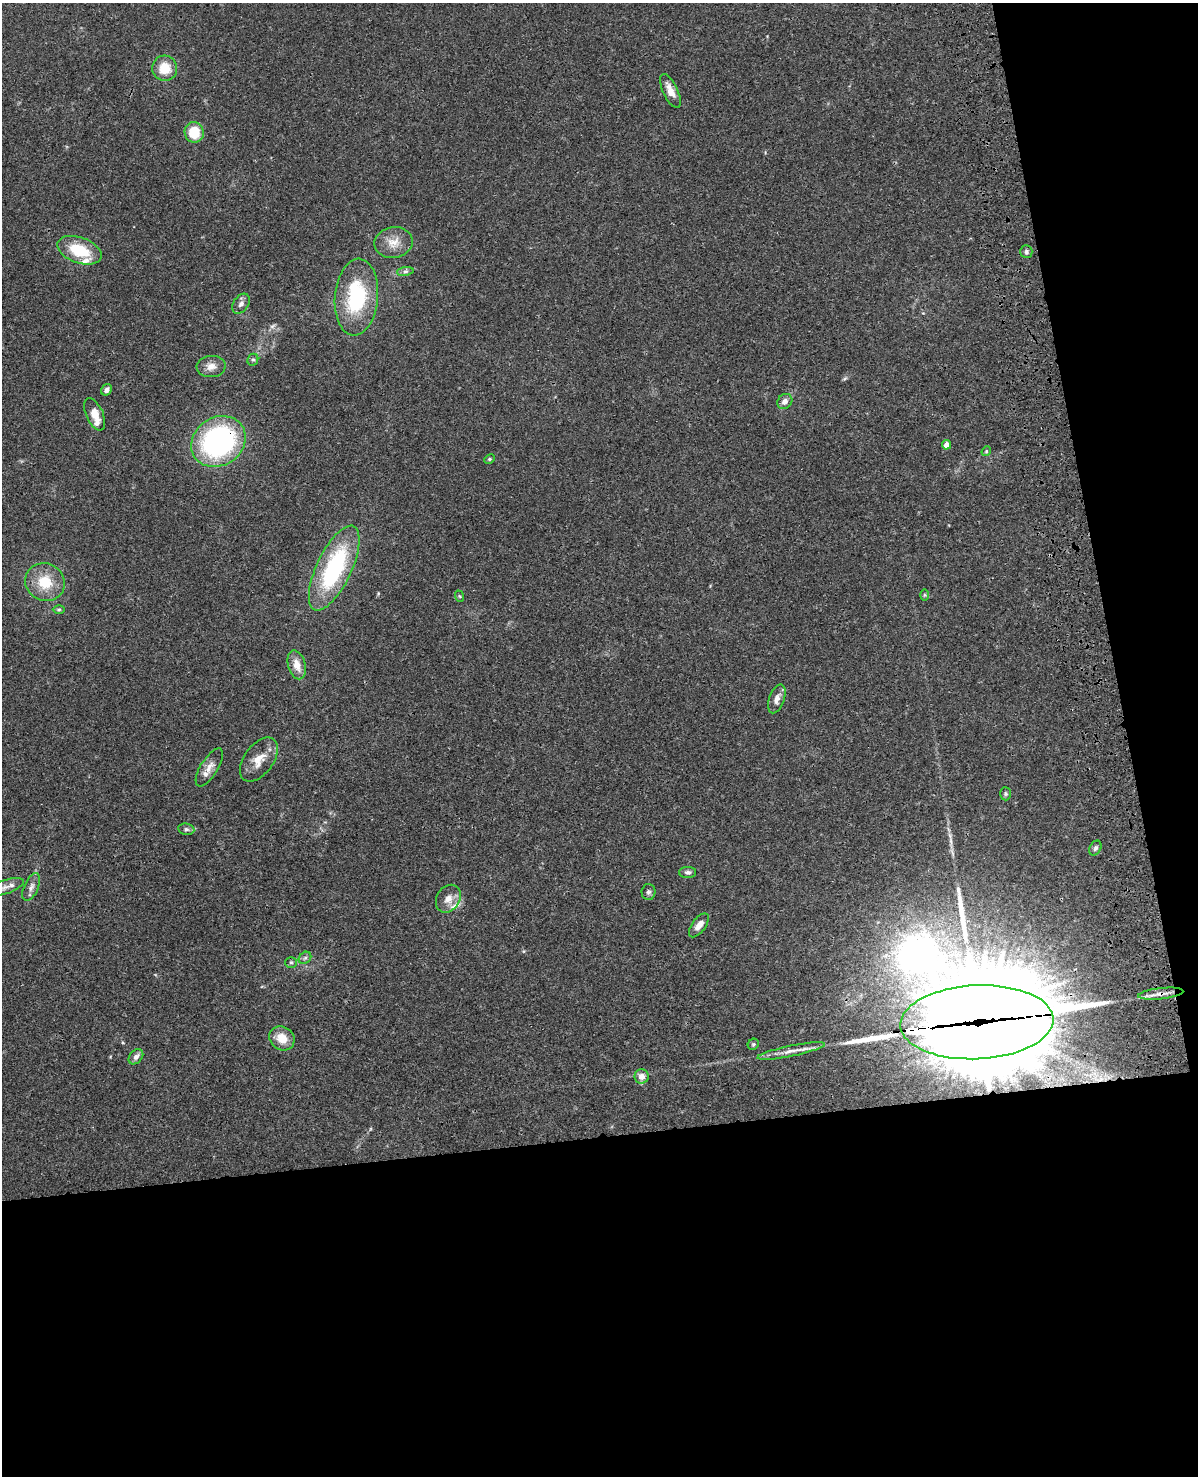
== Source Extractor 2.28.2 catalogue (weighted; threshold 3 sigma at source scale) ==
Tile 12 of 4 x 3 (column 4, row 3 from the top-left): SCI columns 3708-4903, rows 276-1749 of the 5020 x 4865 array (HDU 1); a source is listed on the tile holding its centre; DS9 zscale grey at full resolution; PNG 1200 x 1478 px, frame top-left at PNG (2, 3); each listed source drawn as its Kron ellipse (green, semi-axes under 4 px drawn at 4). Shown black and unused: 30% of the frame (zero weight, under 3 of 4 exposures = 6% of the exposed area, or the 3 px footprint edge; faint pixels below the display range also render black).
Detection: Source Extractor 2.28.2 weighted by HDU 2 'WHT'; one run over the whole footprint, this tile lists its part. Background 0.0273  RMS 0.0023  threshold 0.0104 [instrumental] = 3 sigma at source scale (4.5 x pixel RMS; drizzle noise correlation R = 1.50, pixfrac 1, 0.05/0.05 arcsec/px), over >= 5 px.
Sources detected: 50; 2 long thin detections or spike segments (spike, bleed or trail) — neither listed nor drawn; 3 inside a brighter listed object's ellipse — not listed separately; the other 45 listed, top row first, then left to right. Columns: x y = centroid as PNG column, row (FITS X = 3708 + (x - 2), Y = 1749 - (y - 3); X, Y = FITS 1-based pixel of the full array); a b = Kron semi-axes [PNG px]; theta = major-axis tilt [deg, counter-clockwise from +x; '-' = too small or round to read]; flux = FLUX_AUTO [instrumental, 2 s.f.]
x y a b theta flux
165 68 12 12 - 4.7
670 91 18 7 -64 2.5
194 132 10 9 - 6
394 242 19 15 10 3.4
79 250 23 13 -20 8.3
1026 252 6 6 - 0.54
405 271 8 4 8 0.55
356 297 38 21 85 18
241 304 11 7 56 0.98
253 360 6 5 - 0.42
211 366 14 10 4 1.9
106 390 6 5 - 0.91
785 401 8 7 - 1.3
95 414 17 8 -66 2.8
218 441 28 24 34 46
946 445 5 4 - 1.6
986 451 5 4 - 0.3
489 459 6 4 27 0.34
334 568 46 17 65 27
45 582 20 18 -30 6.6
925 595 6 4 90 0.28
459 596 6 3 -70 0.23
59 609 6 4 1 0.31
297 665 15 8 -75 2.6
777 699 15 7 71 1.6
259 759 25 14 53 3.8
209 767 22 8 58 2.2
1006 794 7 5 -88 0.39
186 829 8 5 -9 0.56
1095 848 8 5 62 0.59
688 872 8 5 0 0.64
5 887 19 7 19 1.8
31 887 15 7 65 1.2
648 892 8 7 - 0.64
448 899 15 11 57 2.1
699 925 14 6 54 1.9
305 958 7 5 43 0.55
291 962 6 5 - 0.4
1161 994 23 5 6 1.8
977 1022 77 37 3 11000
282 1038 13 11 -37 3.6
753 1044 6 5 - 0.35
791 1051 34 5 11 2.3
136 1057 8 6 46 0.96
642 1076 7 7 - 1.9
Overlapping masked pixels (flux is a lower limit): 3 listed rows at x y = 218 441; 1161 994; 977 1022
Isophote crosses this tile's border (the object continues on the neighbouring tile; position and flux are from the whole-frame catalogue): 1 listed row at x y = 5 887